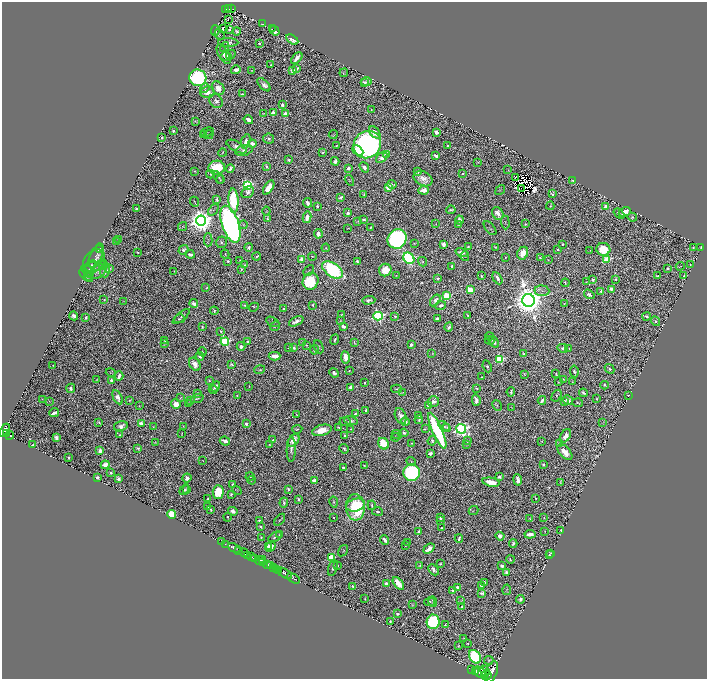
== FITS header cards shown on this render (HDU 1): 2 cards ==
NAXIS1  =                 1409
NAXIS2  =                 1353

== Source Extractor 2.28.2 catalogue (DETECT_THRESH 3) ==
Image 1409 x 1353 px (HDU 1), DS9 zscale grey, zoomed out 1/2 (1 PNG px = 2 x 2 image px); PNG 709 x 681 px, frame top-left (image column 1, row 1353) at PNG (2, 2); each listed source drawn as its Kron ellipse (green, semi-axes under 4 px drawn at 4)
Background 1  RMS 0.011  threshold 0.0315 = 3 sigma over >= 5 px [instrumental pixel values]
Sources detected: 1231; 155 cannot appear on this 1/2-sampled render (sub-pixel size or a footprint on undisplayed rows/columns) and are neither listed nor drawn; of the other 1076, the 500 brightest by FLUX_AUTO listed and drawn (576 fainter detections omitted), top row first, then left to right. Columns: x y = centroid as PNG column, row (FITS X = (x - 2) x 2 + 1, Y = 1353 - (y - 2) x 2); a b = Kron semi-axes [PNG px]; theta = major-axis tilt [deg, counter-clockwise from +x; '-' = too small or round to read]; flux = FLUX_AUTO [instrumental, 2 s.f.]
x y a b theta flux
231 8 3 2 - 190
226 9 3 2 - 120
228 9 2 2 - 100
228 19 2 1 - 1.9
263 24 3 1 - 1.7
223 29 3 2 - 7.6
230 29 3 2 - 6.5
272 29 3 1 - 1.6
215 30 5 3 - 3.3
236 31 4 3 - 4.6
275 31 5 3 - 16
220 35 6 3 -45 1.7
292 40 7 4 -31 16
228 42 10 4 -2 12
259 43 2 2 - 6.9
225 47 5 3 - 2.8
224 54 11 5 -60 21
231 55 5 3 - 2.3
226 56 5 3 - 7.9
297 58 7 3 48 18
271 65 2 2 - 2.2
297 68 3 2 - 8.7
236 70 5 3 - 9.4
293 70 3 3 - 10
252 71 3 2 - 1.5
344 73 4 2 - 1.7
198 78 8 8 - 420
364 82 4 2 - 2.4
367 82 5 3 - 7.3
264 85 8 4 -46 14
205 88 5 3 - 2.8
218 88 7 5 -53 28
207 92 7 6 - 22
242 94 3 2 - 3.5
216 101 7 6 - 7.6
282 105 3 2 - 9.2
371 110 2 2 - 1.5
273 113 3 3 - 24
264 114 4 2 - 1.9
285 114 3 3 - 22
248 120 5 3 - 17
195 121 3 3 - 1.5
173 131 2 2 - 8.1
207 132 7 2 16 2
375 132 7 4 -50 19
436 132 4 3 - 7.9
204 134 3 3 - 5.1
333 134 5 2 - 2.2
208 135 5 2 - 4
162 137 3 2 - 3.5
269 139 5 5 - 8.2
246 141 7 4 71 11
252 144 4 3 - 15
367 145 14 13 - 1200
448 145 3 2 - 3.3
336 146 3 2 - 2
237 147 11 5 -28 11
244 151 9 5 17 10
358 151 6 4 -43 54
323 152 4 2 - 3.2
222 153 4 2 - 1.8
386 154 4 3 - 7.5
436 156 4 2 - 12
382 158 6 4 41 15
289 160 2 2 - 3.5
335 161 4 3 - 9.5
478 162 4 1 - 1.6
266 166 3 2 - 4.6
364 167 6 4 -51 8.8
217 168 8 7 - 100
348 168 2 2 - 20
230 169 4 2 - 7.7
508 170 4 2 - 1.7
194 171 2 2 - 1.7
417 172 3 3 - 7.6
210 174 4 3 - 4.3
463 174 3 2 - 2.6
219 177 7 2 -54 2
515 178 3 2 - 13
423 179 10 7 -26 20
220 180 3 2 - 1.5
349 180 6 2 -58 1.7
573 181 3 2 - 2.6
392 184 4 3 - 3
247 185 4 4 - 340
269 188 8 4 58 34
388 188 4 4 - 26
521 188 2 1 - 1.5
424 190 5 3 - 23
500 190 5 2 - 1.5
248 192 7 5 39 10
363 194 3 2 - 2.1
552 194 4 3 - 2.7
341 197 4 2 - 5.8
217 200 4 3 - 4.4
233 201 12 5 -87 220
195 202 5 1 - 2
307 203 5 3 - 11
317 206 3 2 - 6.1
550 206 4 3 - 2.1
606 207 4 4 - 20
137 209 3 2 - 7.9
213 210 6 3 52 3.2
451 210 4 2 - 3.7
266 211 4 3 - 1.9
625 212 6 3 28 27
348 213 4 2 - 13
498 214 7 5 -55 21
619 214 6 3 -41 2.5
307 217 6 4 78 14
632 217 5 4 - 4.1
268 219 3 3 - 2.3
364 219 4 2 - 5.6
460 220 4 3 - 9.8
201 221 5 5 - 3200
357 221 4 3 - 1.5
505 222 7 2 -86 1.6
230 224 19 8 -71 1200
436 224 4 3 - 2
459 224 3 2 - 2.3
525 224 3 3 - 2.7
244 225 4 3 - 2
183 226 5 4 - 2.9
348 228 3 1 - 1.5
371 228 3 2 - 2.8
490 228 8 4 -50 3.7
318 234 4 3 - 10
118 239 3 3 - 1.8
397 239 10 9 - 640
208 240 6 4 88 3.1
116 241 3 3 - 2.3
221 242 6 5 - 4.2
414 243 2 2 - 2
443 244 4 3 - 12
562 244 3 2 - 2.4
249 247 4 3 - 6.2
468 247 3 2 - 2.6
495 247 4 3 - 2.1
693 247 2 2 - 1.7
701 247 3 2 - 1.7
100 248 5 2 - 1.7
326 248 4 3 - 2.9
558 249 2 2 - 4.7
603 249 7 6 - 69
183 250 5 3 - 13
590 251 3 2 - 1.7
138 252 3 2 - 2.5
461 252 6 3 -17 10
523 253 7 5 63 30
190 254 4 2 - 11
225 254 4 3 - 2.4
96 256 12 6 68 8.5
257 256 4 2 - 3.8
312 256 4 2 - 2.5
465 256 5 4 - 3.4
505 257 2 2 - 2.2
409 258 6 5 - 470
540 258 3 3 - 3.1
302 259 4 3 - 19
607 259 4 3 - 110
240 260 3 3 - 1.6
548 260 4 3 - 1.6
94 261 13 9 51 15
228 261 3 3 - 5.4
357 261 3 3 - 3.7
422 262 5 4 - 2.8
100 265 8 4 37 4
104 265 4 3 - 2
244 265 3 2 - 1.9
691 265 3 2 - 2.1
91 266 6 3 43 4.7
452 266 2 2 - 5.7
680 266 4 2 - 1.7
110 268 4 4 - 2.1
241 269 4 2 - 2.5
667 269 3 2 - 2.4
94 270 11 8 -5 21
105 270 7 5 73 18
333 270 11 6 -33 310
385 270 6 6 - 43
88 271 7 3 -40 1.9
174 271 2 2 - 1.8
309 271 6 2 47 1.9
86 276 8 2 -44 1.7
89 276 4 3 - 2.2
396 276 4 2 - 1.8
481 276 2 2 - 3.5
657 276 3 2 - 4.1
684 276 2 2 - 1.5
438 278 3 2 - 5
497 278 7 2 -61 11
593 279 4 4 - 3.8
616 279 3 2 - 4.5
311 281 9 7 59 140
586 282 4 4 - 1.8
565 283 4 2 - 2.7
206 288 4 2 - 1.8
611 289 4 3 - 7.6
470 290 4 3 - 64
542 291 7 5 -4 6.4
601 291 3 2 - 6.1
589 294 5 3 - 6.3
446 296 4 3 - 150
104 300 2 2 - 2.3
369 300 7 3 3 7.4
435 300 6 4 53 9.9
528 300 6 6 - 6900
124 301 4 3 - 2
194 304 4 3 - 17
564 304 3 2 - 2.3
313 305 2 2 - 6.9
244 306 3 2 - 2.4
441 306 5 3 - 6.8
254 307 5 3 - 1.9
284 309 3 3 - 2.6
214 311 4 2 - 3.7
342 315 3 2 - 2.3
467 315 3 2 - 1.9
74 316 4 4 - 9.7
181 316 10 3 41 6.4
378 316 4 4 - 480
395 316 2 2 - 5
647 316 4 3 - 6
86 318 3 2 - 4.2
179 319 5 3 - 3.3
437 319 3 3 - 10
296 321 8 3 25 12
340 321 4 3 - 2.2
656 321 5 4 - 4.6
273 322 7 4 -28 2.6
275 326 5 3 - 2.7
343 326 4 3 - 12
202 327 4 3 - 3.5
449 327 5 2 - 6.2
221 331 3 2 - 3
489 336 4 3 - 3.7
335 339 5 3 - 4.9
489 340 5 4 - 6.5
165 341 3 2 - 1.6
248 341 4 3 - 4.8
225 342 4 4 - 320
354 342 4 2 - 2.4
494 342 6 3 -59 4.6
165 343 3 2 - 2.5
303 343 3 2 - 17
306 345 3 2 - 1.9
411 345 3 3 - 9.5
241 346 4 4 - 8.8
319 347 7 4 -66 4.3
288 348 4 3 - 1.8
294 348 4 3 - 5.6
563 348 5 3 - 9.7
569 348 4 3 - 1.7
314 350 5 3 - 4.5
202 352 4 3 - 2.7
432 353 4 3 - 2.3
523 354 3 2 - 2.5
200 356 4 3 - 9.1
275 356 6 3 1 39
345 357 6 4 -82 18
500 359 4 4 - 220
195 364 7 5 -54 22
231 364 4 3 - 3.1
53 365 2 1 - 1.5
487 366 6 3 -67 4.2
609 369 5 2 - 4.5
260 370 5 4 - 3.2
349 370 2 2 - 1.8
574 371 6 3 -80 5.1
111 373 5 3 - 1.5
334 373 5 4 - 9.6
524 374 3 2 - 2.2
556 374 4 3 - 2.4
119 376 5 3 - 13
482 377 2 2 - 1.9
97 379 3 3 - 1.9
564 379 3 2 - 1.5
111 380 3 2 - 6
209 381 3 3 - 2
558 382 2 2 - 1.8
572 382 3 2 - 1.7
365 383 3 2 - 2.8
605 385 4 3 - 3.8
249 386 2 1 - 1.8
215 387 5 2 - 5.3
350 387 4 3 - 9.4
71 388 4 3 - 8
477 388 3 2 - 2.2
396 389 5 2 - 1.9
213 390 4 2 - 1.7
511 392 5 2 - 4.4
402 393 3 2 - 1.5
583 393 4 3 - 5.5
197 394 3 3 - 5.5
237 395 2 2 - 1.8
628 395 3 2 - 2
556 396 6 4 59 3.2
118 397 8 4 -63 15
180 398 4 3 - 1.8
197 398 6 3 20 4.9
42 399 3 2 - 1.5
597 399 3 2 - 2.7
130 400 3 2 - 1.9
190 400 3 2 - 2.8
476 400 5 3 - 15
542 400 4 2 - 5.7
568 400 5 4 - 20
49 401 3 2 - 1.5
433 401 6 5 - 9.6
564 401 4 3 - 6.2
188 403 3 2 - 1.8
577 403 5 2 - 2.7
176 404 5 4 - 23
429 405 4 3 - 20
497 405 6 3 -58 2.3
139 406 3 3 - 1.5
511 407 4 2 - 1.5
366 410 3 2 - 4.2
54 413 5 2 - 13
296 414 3 2 - 1.9
355 414 4 2 - 3
418 415 3 2 - 2
401 416 8 5 -66 11
419 420 4 3 - 3.8
345 421 6 4 -4 2.9
351 421 7 4 -16 7.6
405 421 4 3 - 11
99 422 4 3 - 2.8
141 423 4 2 - 13
603 423 4 3 - 1.8
246 424 3 2 - 12
121 426 7 5 14 12
183 426 3 3 - 2
444 426 7 4 -36 4.6
154 427 3 2 - 2
339 427 3 2 - 2.1
447 427 4 2 - 1.9
297 429 5 3 - 1.7
351 429 2 1 - 1.5
425 429 3 1 - 1.7
461 429 5 4 - 770
4 430 7 4 58 1100
322 430 10 5 15 39
437 431 19 5 -66 320
404 433 4 3 - 5.9
7 434 2 2 - 210
182 434 2 2 - 1.5
397 434 5 3 - 2.3
10 435 4 2 - 280
119 435 2 2 - 1.5
345 436 4 3 - 6.9
565 436 7 4 58 17
395 437 4 3 - 2.1
56 438 4 4 - 5.8
273 440 2 2 - 2.9
294 440 7 4 51 30
225 441 5 3 - 14
432 441 5 3 - 4.1
468 441 3 2 - 2.8
542 441 3 2 - 1.6
155 443 3 2 - 1.6
412 443 2 2 - 1.8
269 444 2 2 - 2
383 444 6 5 - 82
467 444 3 2 - 2.3
559 444 3 3 - 14
33 445 3 2 - 5.2
138 448 4 3 - 3.7
291 449 13 4 89 9.2
344 449 5 2 - 4.7
100 451 3 3 - 32
565 452 9 5 -47 33
430 453 3 3 - 11
69 457 3 2 - 3
203 461 2 1 - 1.8
411 461 5 3 - 1.9
105 465 4 3 - 16
364 465 3 2 - 2.2
543 465 3 3 - 4.1
343 467 3 2 - 3.6
111 473 2 2 - 3.6
412 473 8 8 - 420
250 476 4 3 - 3
97 477 3 2 - 14
499 477 3 3 - 6.1
187 478 4 3 - 12
118 479 3 3 - 9.1
252 480 4 2 - 1.8
518 480 6 3 -81 16
314 481 4 3 - 18
491 482 9 3 -11 39
560 482 3 3 - 1.7
233 484 3 2 - 3.9
288 489 4 3 - 4.8
184 490 6 4 56 4.8
187 490 3 3 - 2.3
237 490 5 3 - 1.8
218 492 7 5 88 73
231 494 3 2 - 5
536 498 4 2 - 1.7
208 499 2 2 - 2.6
298 499 3 2 - 5.8
334 502 5 3 - 2.7
284 503 5 3 - 4.2
356 505 10 6 16 160
372 505 5 3 - 3.3
207 506 3 2 - 4.5
355 507 13 9 -86 260
211 510 4 2 - 2.8
473 510 5 2 - 1.5
233 511 5 3 - 10
377 511 5 3 - 4.9
171 514 4 4 - 75
227 517 4 2 - 3
334 517 2 2 - 2.7
544 517 4 3 - 1.8
440 518 4 3 - 6.4
530 519 3 2 - 1.7
280 520 7 2 52 2.4
441 520 4 3 - 5.2
259 521 3 2 - 5
260 527 2 2 - 4.6
442 528 3 2 - 3.7
544 531 3 1 - 1.7
561 531 3 2 - 2.1
419 532 4 2 - 4.4
530 534 5 3 - 20
280 535 4 2 - 3.3
500 536 4 3 - 12
261 537 2 1 - 1.6
275 537 7 2 30 4.2
459 538 4 2 - 5.8
385 540 5 2 - 13
221 542 2 1 - 6.7
408 542 3 2 - 1.7
513 543 4 3 - 4.6
225 544 4 1 - 21
405 545 3 2 - 1.8
268 546 3 3 - 9.7
270 547 5 3 - 17
234 548 7 2 -26 230
429 549 6 3 40 14
239 550 2 2 - 260
343 551 6 3 57 1.8
244 553 5 2 - 970
551 553 3 2 - 2.4
248 555 2 1 - 350
550 555 3 2 - 2.9
252 557 3 2 - 690
254 558 4 3 - 1300
331 558 3 3 - 130
510 559 4 3 - 3.1
260 560 5 3 - 910
263 560 2 1 - 150
263 563 3 1 - 360
440 564 3 2 - 3
267 565 4 2 - 560
270 565 3 2 - 190
338 565 2 2 - 1.7
420 565 4 2 - 2.6
502 566 3 3 - 7.4
273 567 4 2 - 360
333 568 8 3 73 6.1
276 569 3 2 - 460
434 570 6 4 -45 8.1
279 571 2 2 - 590
284 573 8 2 -29 1500
506 573 4 3 - 7.4
293 578 7 1 -31 110
485 582 3 2 - 3
398 583 7 3 -52 52
386 584 3 3 - 9.3
353 586 3 2 - 4
481 586 3 2 - 6.6
457 587 2 2 - 15
453 590 3 2 - 4.7
507 590 5 3 - 2.1
482 593 4 3 - 7
365 598 2 2 - 1.6
520 599 4 3 - 6.5
461 600 3 3 - 1.6
433 601 5 3 - 3.2
429 602 5 4 - 4.3
412 605 3 2 - 1.7
462 606 2 2 - 2.9
398 614 3 2 - 4.8
390 621 2 2 - 3.1
433 622 7 6 - 270
445 625 3 2 - 2.5
464 638 3 2 - 2.5
467 643 2 2 - 2
458 646 2 2 - 1.9
475 657 7 5 -57 300
489 660 5 3 - 2.7
472 669 2 1 - 100
476 671 4 2 - 920
485 671 6 3 -67 1900
480 672 8 5 -35 2400
491 672 11 6 68 4400
486 676 5 2 - 1400
At the frame edge (FLAGS 8, measured only in part): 1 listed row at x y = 4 430
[576 fainter detections neither listed nor drawn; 155 sub-pixel or undisplayed-footprint detections neither listed nor drawn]